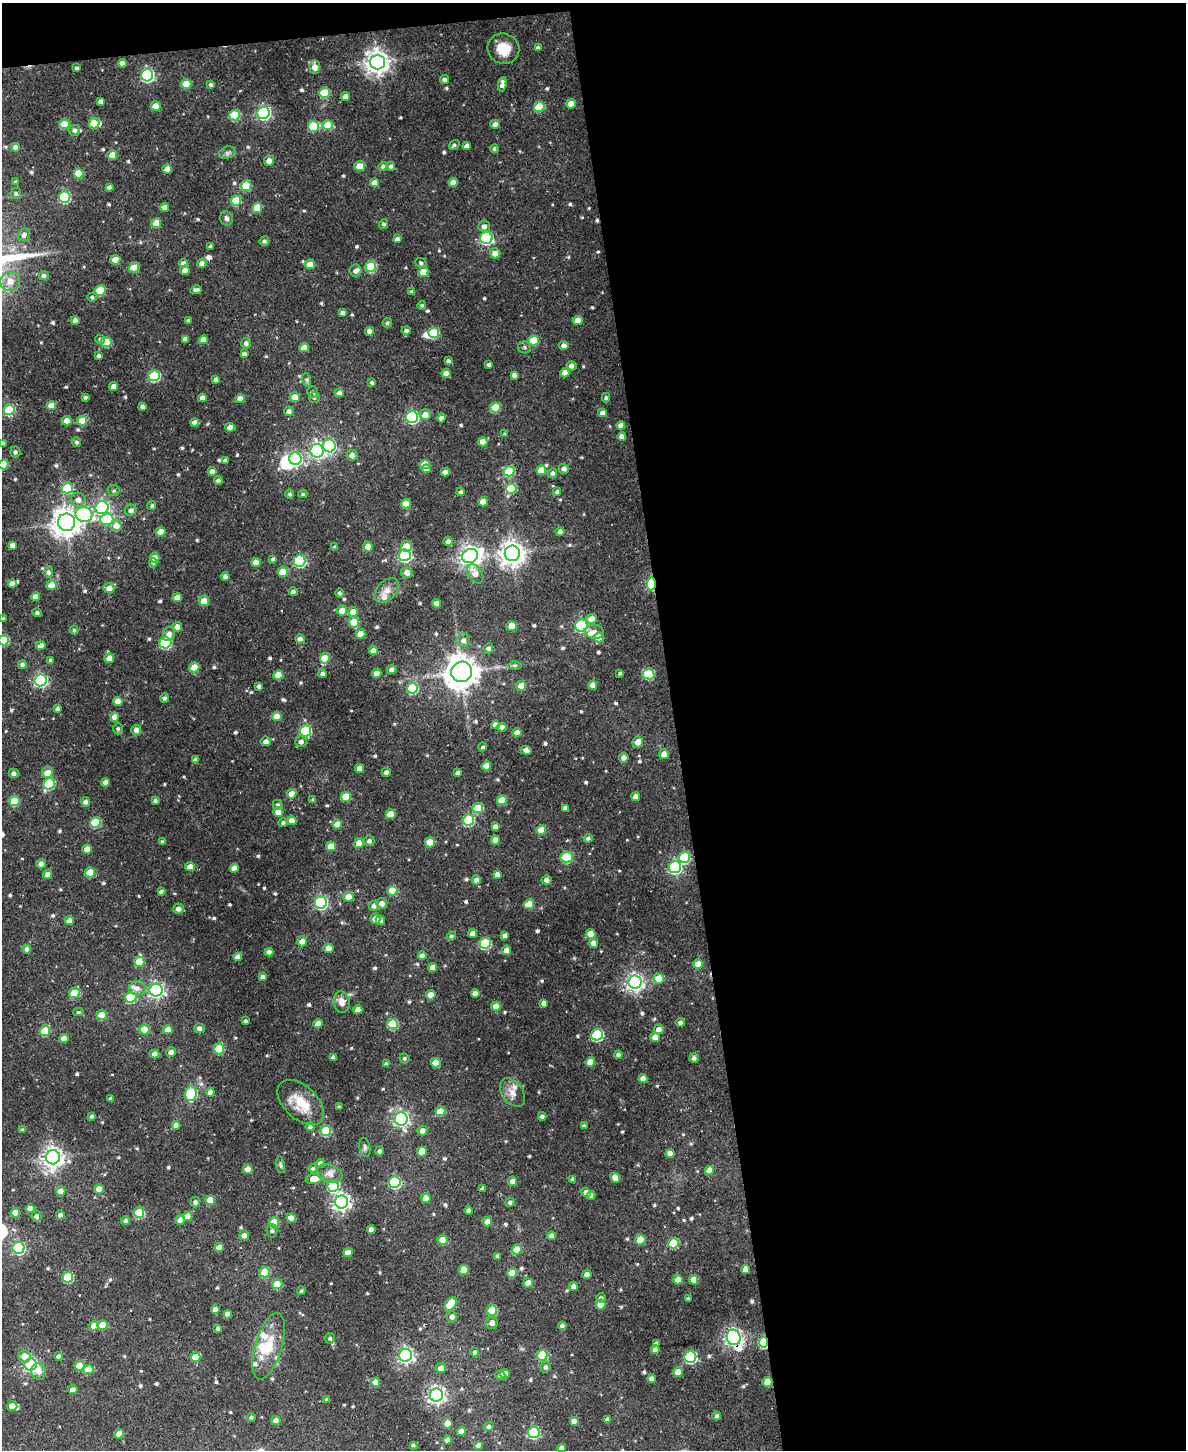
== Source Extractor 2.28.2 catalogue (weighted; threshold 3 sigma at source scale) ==
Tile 4 of 4 x 3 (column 4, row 1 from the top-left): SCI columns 3553-4736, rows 3139-4586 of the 4736 x 4719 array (HDU 1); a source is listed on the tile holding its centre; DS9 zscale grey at full resolution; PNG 1188 x 1452 px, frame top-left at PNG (2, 3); each listed source drawn as its Kron ellipse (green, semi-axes under 4 px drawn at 4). Shown black and unused: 44% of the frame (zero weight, under 2 of 3 exposures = <1% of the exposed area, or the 3 px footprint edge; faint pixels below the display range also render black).
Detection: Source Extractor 2.28.2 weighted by HDU 2 'WHT'; one run over the whole footprint, this tile lists its part. Background 0.0419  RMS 0.0052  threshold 0.0235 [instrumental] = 3 sigma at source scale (4.5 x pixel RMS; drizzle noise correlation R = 1.50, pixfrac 1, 0.05/0.05 arcsec/px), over >= 5 px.
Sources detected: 666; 2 inside a brighter object's white glare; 3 cosmic-ray / hot-pixel residue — neither listed nor drawn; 13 inside a brighter listed object's ellipse — not listed separately; of the other 648, all 500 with FLUX_AUTO >= 0.897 (the completeness limit of this list) listed and drawn (148 fainter detections not listed), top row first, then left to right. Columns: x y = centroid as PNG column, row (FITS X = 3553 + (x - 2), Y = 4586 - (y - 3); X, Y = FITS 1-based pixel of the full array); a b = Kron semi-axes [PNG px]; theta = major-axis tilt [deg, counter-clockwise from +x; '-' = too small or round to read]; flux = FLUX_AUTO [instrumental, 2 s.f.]
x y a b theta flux
538 48 4 4 - 1.5
503 49 16 15 - 9.7
377 62 7 7 - 440
122 63 4 4 - 3.1
315 67 7 5 -87 5.4
77 68 4 3 - 0.95
147 75 6 6 - 89
445 79 4 4 - 1.4
186 84 5 5 - 12
502 84 7 4 84 2.5
211 85 4 3 - 1.3
324 93 5 5 - 23
346 97 4 4 - 3.1
101 101 4 3 - 1.8
571 104 5 4 - 6.3
156 106 5 4 - 5.9
539 107 5 5 - 17
264 113 6 6 - 110
235 115 5 5 - 26
94 123 5 5 - 13
64 124 5 5 - 15
495 124 4 4 - 2.3
328 125 5 5 - 16
313 126 5 5 - 22
75 130 5 5 - 1.8
454 145 6 4 38 1.1
467 146 4 4 - 2.4
15 147 4 4 - 2.5
494 149 4 4 - 0.91
227 153 8 6 18 1.6
112 155 5 4 - 6.7
269 160 5 5 - 3.2
359 166 5 5 - 8.9
383 166 5 4 - 1.6
391 166 4 4 - 1.2
167 169 4 4 - 5.6
79 173 5 5 - 12
16 182 4 3 - 1
375 183 4 4 - 5.4
453 183 4 4 - 4.5
246 186 5 5 - 21
109 187 4 4 - 1.5
16 193 5 5 - 1
65 197 6 5 - 48
236 200 5 5 - 21
165 207 4 4 - 3.2
257 208 5 5 - 14
227 218 7 6 - 1.4
156 223 5 5 - 9
384 224 5 4 - 1.2
484 226 6 5 - 2.3
24 235 6 6 - 2.1
486 238 6 6 - 72
397 239 4 4 - 1.8
264 241 5 4 - 1.5
211 246 4 3 - 1.5
495 253 5 5 - 3.8
115 260 5 5 - 7.1
202 263 5 4 - 2.6
421 263 6 4 -23 0.93
184 264 5 4 - 3.5
310 264 5 5 - 5.6
371 267 5 5 - 32
134 268 5 5 - 12
185 270 5 5 - 3.1
355 271 6 6 - 1.8
423 272 5 5 - 7.3
44 276 5 4 - 1.9
10 281 10 9 - 6
100 290 5 5 - 19
196 290 6 4 10 1.9
412 292 4 4 - 1.6
92 297 5 4 - 0.98
422 305 4 4 - 0.9
342 313 4 4 - 1.7
75 320 4 4 - 2.1
188 320 3 3 - 1.1
578 320 5 4 - 7.4
387 323 5 4 - 1.2
369 331 4 4 - 2.9
406 331 5 4 - 1.8
434 333 5 5 - 25
100 339 5 4 - 0.94
185 339 4 4 - 2.4
203 340 4 4 - 5
533 340 5 5 - 16
106 342 5 5 - 17
246 343 5 5 - 1.8
564 346 4 4 - 2.6
525 347 6 6 - 1.3
304 348 5 4 - 5.8
244 354 4 4 - 1.9
99 356 4 3 - 1.7
448 361 4 3 - 1.4
489 364 4 3 - 1.3
572 366 5 4 - 2.2
565 373 4 4 - 5.4
446 374 5 4 - 7.1
514 375 4 4 - 1.9
154 376 5 5 - 41
216 379 4 4 - 1.4
307 380 7 4 -73 0.96
372 383 4 4 - 1
114 387 4 4 - 3.4
313 392 6 5 - 1.2
339 393 4 4 - 2.3
85 397 3 3 - 0.94
295 397 5 5 - 6.2
314 397 5 5 - 1.1
202 398 4 4 - 3.4
606 398 5 4 - 0.98
240 399 4 4 - 3.9
51 406 5 4 - 7.7
143 407 4 4 - 1.5
495 408 5 5 - 18
9 410 5 5 - 37
289 411 5 4 - 2
603 413 4 4 - 2.8
425 415 5 5 - 5
412 417 6 6 - 68
441 418 4 4 - 1.9
67 421 5 4 - 4
82 421 5 5 - 14
194 422 4 4 - 2.6
621 425 4 4 - 3
230 427 5 4 - 5
505 434 4 4 - 1
622 436 4 4 - 2.5
77 442 5 4 - 1.1
483 442 4 4 - 5.8
3 443 4 4 - 1.1
329 446 6 6 - 69
317 451 7 6 - 140
15 452 5 5 - 1.5
352 455 5 5 - 2.8
295 459 6 6 - 81
226 460 4 3 - 1.3
425 464 5 4 - 9.9
3 465 5 5 - 17
426 469 4 4 - 4.6
564 469 5 5 - 2.2
541 470 5 5 - 7.9
212 471 4 4 - 2.4
509 471 5 5 - 28
445 472 4 4 - 3
553 473 5 4 - 1.6
218 480 4 3 - 1.3
67 488 5 5 - 27
511 488 5 5 - 22
114 490 6 5 - 0.97
461 492 4 4 - 1.1
557 492 4 4 - 1.1
290 494 5 4 - 1.1
303 494 4 4 - 0.96
78 500 7 7 - 3.3
483 502 4 4 - 5.3
406 504 5 4 - 7.6
152 506 4 4 - 1
102 508 6 6 - 130
131 510 6 5 - 1.8
84 514 8 7 - 44
107 519 7 6 - 24
67 522 9 8 - 570
116 525 6 5 - 5.8
161 532 5 4 - 6.2
560 532 4 4 - 1.9
448 541 4 4 - 1.9
12 545 4 4 - 2.4
406 546 6 5 - 7.5
335 547 4 4 - 1.4
368 547 5 4 - 5.8
512 553 7 7 - 460
405 555 6 6 - 72
470 556 8 7 - 310
155 558 5 4 - 5.1
273 559 4 3 - 1.1
299 561 6 6 - 64
256 562 4 4 - 5.9
153 563 4 4 - 1
48 572 5 4 - 1.5
283 572 5 5 - 11
407 572 5 5 - 3.4
475 574 10 6 -56 4.6
225 576 4 4 - 2.2
12 584 4 4 - 3.5
651 584 6 4 88 64
52 585 5 5 - 9
109 588 6 5 - 3.8
387 590 14 9 46 4
293 592 5 4 - 1.3
340 593 4 4 - 1.3
36 597 4 4 - 3.7
177 598 5 4 - 5.2
204 601 5 5 - 9.7
437 603 4 4 - 5.1
342 610 5 5 - 5.6
353 612 5 5 - 7.8
37 613 5 4 - 1.2
3 619 3 3 - 0.9
592 619 5 4 - 5.6
354 622 5 5 - 9.9
512 626 5 5 - 8
581 626 6 6 - 72
177 627 5 4 - 3.6
74 630 4 3 - 0.92
595 632 9 7 -7 2.9
169 634 7 6 - 3.2
360 634 5 5 - 7.3
599 637 5 5 - 9.4
300 639 4 4 - 2.8
4 640 5 5 - 27
463 640 7 6 - 2.5
165 643 6 5 - 48
41 646 4 4 - 4.1
489 648 5 4 - 1.7
373 651 4 4 - 4.4
109 658 5 4 - 4.4
325 658 5 5 - 15
51 660 4 3 - 1.4
22 665 4 4 - 2
515 665 6 4 1 0.95
194 667 5 5 - 12
392 670 5 4 - 2.3
462 672 10 10 - 800
377 673 5 4 - 4.8
620 673 4 3 - 1.1
323 674 4 4 - 1.8
648 674 6 5 - 27
278 675 5 4 - 9.3
40 680 6 6 - 93
593 685 4 4 - 5.3
259 686 4 3 - 1.7
521 686 5 5 - 7
412 688 5 5 - 26
165 698 5 4 - 1.2
118 701 4 4 - 6
58 709 4 3 - 1.3
277 716 4 4 - 6.9
115 717 4 4 - 4.3
495 725 4 4 - 2.4
502 727 4 4 - 2.8
118 729 6 4 90 1.1
136 730 5 5 - 2.6
305 731 6 5 - 47
517 733 4 4 - 4.8
266 741 5 4 - 2.5
301 742 6 5 - 2
638 742 6 5 - 4.6
483 747 4 4 - 0.93
526 750 5 4 - 3.1
664 754 5 5 - 3.9
624 758 5 4 - 2.7
196 760 4 4 - 2.4
486 766 4 4 - 5.7
360 768 4 4 - 4.5
386 772 5 4 - 1.5
14 773 5 4 - 2
48 773 5 5 - 6.7
458 773 4 4 - 2
105 782 4 4 - 3.4
49 784 6 5 - 35
292 794 5 4 - 6
346 797 5 5 - 18
636 797 4 4 - 3.8
313 800 4 3 - 1
502 800 5 5 - 14
14 801 5 5 - 21
155 801 4 4 - 1.2
85 802 5 4 - 1.8
278 805 5 5 - 1.2
478 808 5 5 - 17
565 808 4 4 - 2.5
278 812 5 4 - 6.8
391 814 5 5 - 9.9
291 820 5 4 - 3.6
468 820 5 5 - 39
95 822 5 5 - 28
283 823 5 4 - 1.3
337 824 4 4 - 5.5
495 827 4 4 - 2.6
541 830 5 4 - 8.4
588 838 4 4 - 1.4
495 840 5 4 - 3.8
369 841 5 5 - 1.7
162 842 4 4 - 1.2
430 842 5 5 - 11
359 843 5 4 - 9.3
331 846 5 4 - 8.3
87 849 4 4 - 6.2
567 857 6 5 - 33
685 857 6 5 - 39
41 864 4 4 - 3
190 867 5 4 - 5.4
675 867 6 6 - 81
234 868 4 4 - 3.7
90 873 5 5 - 16
48 874 4 4 - 3.9
497 875 4 4 - 3.2
476 880 4 4 - 3
547 880 5 4 - 2.2
161 891 4 3 - 1.3
392 891 5 5 - 14
348 897 5 5 - 5.7
321 903 6 6 - 94
382 903 5 5 - 2.9
529 904 5 5 - 14
374 906 5 5 - 1.9
178 909 5 5 - 2.6
375 919 5 5 - 3.6
380 920 5 4 - 2.6
70 921 4 4 - 3.5
472 933 4 4 - 2.8
591 934 5 5 - 10
505 935 4 4 - 1.9
451 936 4 4 - 1
302 941 5 5 - 3.8
485 943 5 5 - 42
593 943 5 4 - 3.2
328 948 5 5 - 3.5
27 949 4 4 - 2.5
507 950 5 4 - 3.4
269 952 4 4 - 3.2
422 956 4 4 - 2.6
238 957 4 4 - 3.3
139 962 5 5 - 13
698 964 5 4 - 8
433 968 4 4 - 5.1
263 977 4 4 - 1.8
659 978 5 5 - 10
635 982 6 6 - 200
138 988 8 7 - 2.9
156 990 6 6 - 150
74 993 5 5 - 15
475 993 4 4 - 3
431 995 5 4 - 6.3
131 997 5 5 - 30
342 1002 11 8 -81 4
544 1003 4 4 - 2.1
496 1006 4 4 - 7.1
358 1010 4 4 - 4.9
79 1012 5 4 - 0.93
102 1015 5 4 - 13
246 1021 3 3 - 1.1
680 1023 5 4 - 1.4
318 1024 4 4 - 5.6
393 1024 5 5 - 26
200 1028 5 5 - 2.3
144 1029 5 5 - 9.7
659 1029 5 5 - 3.6
168 1030 5 4 - 5.1
45 1031 5 5 - 20
597 1035 6 5 - 56
655 1037 5 4 - 7
64 1038 4 4 - 3.6
219 1049 5 5 - 18
171 1052 5 5 - 2.5
155 1054 4 4 - 3.1
619 1055 4 4 - 1.7
333 1058 4 4 - 2.1
404 1058 5 4 - 0.92
694 1058 5 4 - 1.4
590 1062 5 4 - 9.5
436 1063 5 5 - 10
386 1064 4 4 - 1.3
643 1078 4 4 - 4
210 1092 4 4 - 2.3
512 1092 16 10 -55 4.8
191 1094 7 5 86 43
111 1098 4 3 - 1.5
301 1102 28 16 -43 13
339 1107 3 3 - 0.92
440 1111 5 5 - 11
92 1116 4 4 - 1.3
542 1116 4 4 - 1.4
401 1119 6 6 - 140
176 1125 4 4 - 4
310 1126 4 4 - 1.3
584 1126 4 3 - 1.2
22 1130 4 3 - 0.95
326 1131 5 5 - 30
423 1131 5 4 - 2.8
365 1147 10 5 -80 1.4
379 1151 4 4 - 1.6
422 1152 5 4 - 8.5
670 1154 4 4 - 3.9
53 1157 7 7 - 310
320 1163 4 4 - 2.4
280 1165 8 4 -81 0.9
313 1168 5 4 - 1.2
248 1169 5 4 - 6.3
710 1170 4 4 - 7.3
329 1173 13 8 -18 3.8
315 1178 9 5 17 9.6
615 1178 5 4 - 4.4
573 1180 4 4 - 1.8
512 1181 4 4 - 2.7
395 1182 6 5 - 52
333 1186 6 6 - 38
99 1189 5 4 - 7.2
483 1189 4 3 - 1.3
61 1191 5 4 - 3
586 1193 5 4 - 3.9
591 1195 4 4 - 1.9
426 1198 4 4 - 7.8
210 1200 5 5 - 11
195 1202 5 4 - 1.5
342 1202 6 6 - 200
510 1202 5 4 - 1.4
30 1209 4 4 - 4.5
469 1211 4 3 - 1.8
15 1213 4 4 - 7.7
139 1213 5 5 - 26
60 1215 4 4 - 1.5
36 1216 5 5 - 1.3
188 1216 5 4 - 5.6
291 1218 4 4 - 7.1
125 1220 4 4 - 1.3
180 1220 5 4 - 3
274 1222 5 5 - 17
487 1222 5 5 - 3.9
371 1229 4 4 - 2
272 1231 6 5 - 0.92
244 1235 5 5 - 2.8
551 1236 4 4 - 3
443 1240 5 4 - 8.7
640 1240 5 5 - 13
673 1243 5 5 - 23
219 1247 5 4 - 5
19 1248 6 6 - 72
517 1250 5 5 - 13
348 1253 4 4 - 4.2
497 1256 4 3 - 1.2
746 1269 4 4 - 5.2
464 1270 5 5 - 9.4
265 1272 5 5 - 20
512 1273 5 4 - 7.8
587 1274 4 4 - 3.2
68 1277 5 5 - 27
678 1280 4 4 - 7.7
694 1280 5 4 - 5.7
528 1283 5 4 - 5.4
277 1284 5 5 - 16
573 1286 4 4 - 2.7
302 1291 4 4 - 1.3
601 1298 4 4 - 1.6
688 1298 3 3 - 0.94
451 1304 8 5 55 18
601 1305 5 4 - 8.3
215 1309 4 4 - 3.5
492 1310 5 5 - 21
228 1314 4 4 - 3.3
452 1317 5 5 - 2.3
492 1323 6 5 - 3
103 1325 5 4 - 12
94 1326 5 4 - 6.7
562 1326 4 4 - 1.9
218 1328 4 4 - 1.8
734 1337 8 6 -65 230
330 1338 5 5 - 1.1
764 1342 5 4 - 41
656 1344 4 4 - 2.2
269 1346 34 13 73 14
655 1350 4 4 - 3.5
475 1352 4 4 - 1.6
405 1355 6 6 - 160
542 1355 5 5 - 31
25 1356 6 6 - 5.5
59 1356 4 4 - 1.6
195 1357 5 4 - 11
690 1357 6 6 - 65
31 1365 6 6 - 120
79 1366 5 5 - 10
546 1367 6 5 - 1.4
441 1368 5 5 - 3
88 1370 5 5 - 13
39 1371 8 7 - 3.5
678 1372 5 4 - 7.7
505 1374 5 4 - 5.8
500 1375 5 4 - 1.3
652 1379 4 4 - 3.5
375 1382 4 4 - 4.5
767 1382 5 4 - 9
73 1390 5 4 - 2.8
436 1395 6 6 - 210
327 1399 4 3 - 1
12 1406 5 4 - 3.5
717 1416 4 4 - 1.5
251 1417 4 4 - 1.1
276 1420 5 4 - 2.9
607 1420 4 4 - 1.9
574 1421 4 4 - 4.3
448 1424 5 5 - 7.3
489 1426 5 4 - 1.5
461 1431 4 4 - 4.8
534 1432 6 5 - 53
119 1434 4 4 - 7.1
447 1440 4 4 - 3.3
413 1445 3 3 - 1.2
479 1446 4 4 - 3.4
562 1448 4 4 - 2.8
Overlapping masked pixels (flux is a lower limit): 5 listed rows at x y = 651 584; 517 1250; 734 1337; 764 1342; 767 1382
Isophote crosses this tile's border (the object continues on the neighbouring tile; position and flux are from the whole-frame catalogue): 4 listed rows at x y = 3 443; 3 465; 3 619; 4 640